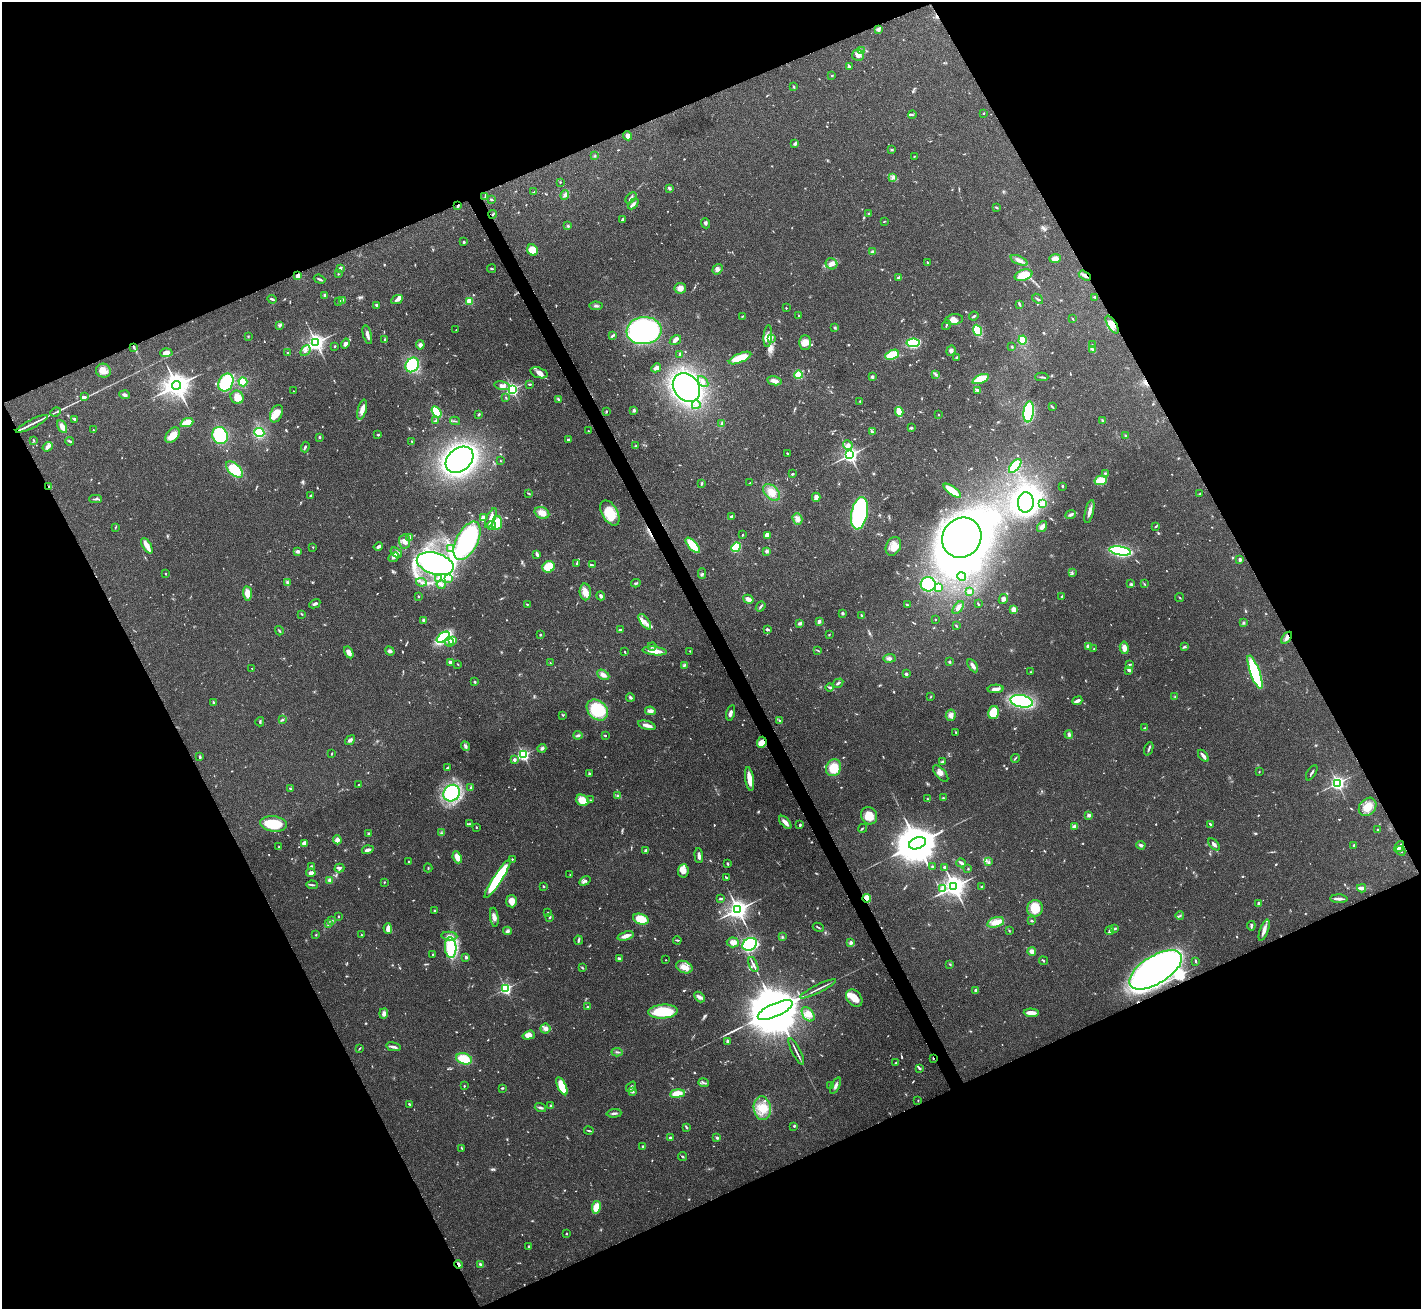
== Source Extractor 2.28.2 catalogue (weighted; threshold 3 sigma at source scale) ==
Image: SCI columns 3-5677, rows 155-5381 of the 5679 x 5670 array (HDU 1 of 3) = the unmasked area's bounding box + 8 px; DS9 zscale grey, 4 x 4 block average (1 PNG px = mean of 4 x 4 image px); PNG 1423 x 1311 px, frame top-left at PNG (2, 2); each listed source drawn as its Kron ellipse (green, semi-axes under 4 px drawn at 4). Shown black and unused: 45% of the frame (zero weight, under 3 of 4 exposures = <1% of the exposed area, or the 3 px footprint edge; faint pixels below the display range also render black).
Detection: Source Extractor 2.28.2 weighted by HDU 2 'WHT'. Background 0.0648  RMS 0.0052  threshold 0.0234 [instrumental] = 3 sigma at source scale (4.5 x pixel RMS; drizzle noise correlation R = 1.50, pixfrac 1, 0.05/0.05 arcsec/px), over >= 5 px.
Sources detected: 910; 15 too faint to see at this stretch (4 x 4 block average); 14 inside a brighter object's white glare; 7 cosmic-ray / hot-pixel residue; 2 long thin detections or spike segments (spike, bleed or trail) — neither listed nor drawn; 14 coinciding with a brighter row at this scale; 36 inside a brighter listed object's ellipse — not listed separately; of the other 822, all 500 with FLUX_AUTO >= 2.04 (the completeness limit of this list) listed and drawn (322 fainter detections not listed), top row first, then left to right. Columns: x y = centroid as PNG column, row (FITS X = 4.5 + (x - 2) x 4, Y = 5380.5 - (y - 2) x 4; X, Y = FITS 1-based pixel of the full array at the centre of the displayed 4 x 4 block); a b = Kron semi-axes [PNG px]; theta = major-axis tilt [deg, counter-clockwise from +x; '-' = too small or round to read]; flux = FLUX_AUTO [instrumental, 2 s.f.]
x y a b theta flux
878 29 4 4 - 9
862 50 4 2 - 3.2
858 55 6 5 - 16
849 66 3 2 - 4
832 75 3 2 - 2.1
794 87 3 2 - 2.3
984 113 2 2 - 2.4
912 115 4 2 - 4.5
628 136 4 4 - 16
795 144 3 2 - 8.5
891 149 3 2 - 2.8
595 156 2 2 - 2.3
914 156 2 2 - 2.2
893 177 4 3 - 6.9
560 182 2 2 - 2.4
669 188 4 2 - 7.1
534 192 3 2 - 4
565 195 5 3 - 7.3
485 197 2 2 - 2.1
631 198 6 2 46 7.4
491 200 4 2 - 3.7
633 204 6 3 43 9.7
458 206 4 2 - 4.5
996 207 4 2 - 3.4
493 214 4 2 - 3.4
869 214 2 2 - 4.6
622 219 3 2 - 6.2
884 221 3 2 - 2.4
705 223 5 3 - 5.7
568 226 3 3 - 3.8
464 242 2 2 - 14
532 250 6 5 - 50
873 251 4 2 - 7.8
1055 258 5 4 - 19
1019 260 9 3 -25 17
927 262 4 2 - 2.8
832 264 6 5 - 15
340 268 3 3 - 7
492 269 4 2 - 3.2
717 269 6 4 53 11
338 274 2 2 - 2.1
1024 275 9 5 18 82
298 276 4 3 - 13
1085 276 6 3 -30 10
899 278 4 3 - 12
319 279 6 2 -20 5.2
680 288 6 5 - 19
325 295 3 3 - 7
1095 297 4 2 - 3.7
272 299 5 2 - 5
1038 299 6 2 -40 4.1
342 300 3 2 - 2.6
397 300 6 3 26 12
339 301 3 2 - 3.8
469 301 2 2 - 180
1019 304 4 2 - 5.2
377 305 2 2 - 7.4
596 306 6 3 -4 6.4
786 308 2 2 - 4.5
743 316 3 2 - 2.7
799 316 3 2 - 2.2
974 316 5 2 - 4.4
1073 319 3 2 - 2.6
954 320 9 5 9 21
946 325 5 2 - 3.8
1112 325 10 4 -58 31
280 326 4 2 - 5.6
835 328 3 2 - 3.2
456 330 2 2 - 2.1
977 330 6 4 -69 94
644 331 17 13 5 800
367 335 9 2 -75 12
613 335 4 2 - 6.2
248 336 3 2 - 2.2
768 336 11 4 86 19
772 338 2 2 - 2.4
385 340 4 2 - 5.5
675 340 6 3 33 8.9
1023 340 4 3 - 64
805 342 7 6 - 25
316 343 3 3 - 1700
345 343 5 4 - 9.2
913 343 6 4 5 150
420 345 4 4 - 9.8
1092 345 2 2 - 2.7
335 346 2 2 - 2.9
1012 346 3 2 - 2.7
134 347 3 2 - 4.2
1092 349 4 3 - 4.6
305 351 6 2 49 6.5
951 351 5 4 - 9.6
166 353 6 3 3 22
287 353 2 2 - 2.1
679 354 3 2 - 2.4
892 355 7 4 25 71
957 357 2 2 - 2.1
740 358 12 4 23 98
412 365 8 6 56 160
656 368 5 2 - 17
103 371 7 7 - 23
539 373 9 5 -17 16
935 374 3 3 - 4.5
798 375 4 4 - 59
872 377 3 2 - 8.8
1042 377 6 2 -2 4.7
980 379 9 4 23 82
703 381 6 2 -49 6.4
774 381 7 3 -10 20
226 382 9 7 62 170
243 382 4 3 - 62
530 384 3 2 - 3.9
177 385 4 4 - 4300
502 386 8 4 -12 15
686 387 15 12 -52 900
512 389 2 2 - 820
977 390 4 2 - 8.9
293 391 2 2 - 3.1
124 395 5 3 - 6.2
84 397 3 2 - 5.6
237 397 7 6 - 25
506 398 3 2 - 2.5
559 399 4 2 - 3.6
860 401 2 2 - 2.2
696 405 4 2 - 5.4
1052 407 4 2 - 3.9
362 410 10 3 74 27
634 410 3 3 - 6.4
606 411 3 2 - 3
56 412 5 2 - 4.5
437 412 6 3 -55 120
899 412 5 2 - 87
1029 412 10 5 84 220
276 414 9 5 65 38
479 414 3 2 - 5.3
938 414 2 2 - 2.3
74 419 3 2 - 5
1102 420 3 2 - 2.1
435 421 3 2 - 2.7
455 421 5 2 - 3.3
187 423 6 3 22 54
32 424 18 2 26 17
722 424 4 2 - 4.7
62 426 7 3 -63 23
911 428 3 2 - 6
93 430 2 2 - 4.3
588 431 2 2 - 3.5
872 432 4 2 - 5.1
259 433 5 4 - 71
172 435 9 6 50 38
220 435 9 7 -66 180
378 435 2 2 - 3.9
1126 436 3 2 - 3.2
319 437 2 2 - 14
34 440 2 2 - 2.2
569 440 3 2 - 6.3
69 441 4 2 - 4.4
412 442 3 2 - 2.8
848 445 5 4 - 11
636 446 2 2 - 2.7
48 447 5 3 - 8
305 447 5 2 - 5
787 453 3 2 - 2.2
850 455 3 2 - 1400
460 460 15 11 40 1100
500 461 2 2 - 2.2
1015 466 8 4 51 92
234 470 10 5 -42 97
1105 473 3 2 - 2
792 474 2 2 - 4.7
1100 481 6 4 12 54
701 483 3 2 - 4.6
750 483 2 2 - 3.4
49 486 2 2 - 2.5
1062 486 3 2 - 2.8
952 491 10 4 -35 49
772 492 10 6 -43 36
529 493 4 2 - 2.9
1200 494 3 2 - 2
311 495 3 2 - 3.4
816 497 4 3 - 17
96 499 6 2 2 6.6
1026 502 10 8 86 810
1043 503 4 3 - 13
1089 511 12 3 76 19
542 513 7 5 -26 32
610 513 14 8 -60 100
859 513 16 8 79 570
1071 515 5 3 - 8.4
732 516 4 2 - 7.5
483 518 4 2 - 20
491 518 10 3 65 20
797 519 6 4 -70 13
497 523 7 5 82 57
492 525 4 2 - 4.6
115 527 3 2 - 2.2
1042 527 6 3 55 14
1155 527 3 2 - 2.5
742 535 3 2 - 2.8
767 535 4 3 - 20
410 537 3 2 - 2.4
962 538 21 19 51 3300
404 541 7 5 -85 16
467 541 21 10 63 440
693 545 10 3 -48 96
147 546 9 4 -61 23
893 546 10 7 65 34
313 547 2 2 - 2.2
378 547 5 2 - 8.4
736 547 5 3 - 170
451 548 2 2 - 2.4
298 551 4 2 - 11
767 551 3 3 - 9.6
1120 551 11 4 -9 490
396 553 6 4 -36 12
537 554 3 2 - 9.9
394 557 5 3 - 11
1240 559 3 3 - 7.7
435 564 19 10 -16 640
576 564 2 2 - 2.4
593 565 2 2 - 2.5
549 567 6 5 - 81
166 573 2 2 - 2
702 573 5 2 - 5
1072 573 4 2 - 3.5
962 576 4 2 - 6.4
448 578 3 3 - 5.7
438 579 3 3 - 3.8
287 582 4 2 - 4.6
421 582 5 2 - 6.7
636 583 5 2 - 4.4
441 584 4 3 - 5.3
928 584 7 7 - 180
1131 584 3 2 - 3.6
1144 584 4 2 - 2.7
939 587 3 3 - 35
969 591 4 3 - 7.5
585 592 8 5 -87 29
247 593 7 4 -83 32
601 596 4 3 - 6.8
418 597 2 2 - 2.8
1061 597 4 2 - 3.1
1180 597 4 2 - 2.4
748 599 5 3 - 18
1003 599 5 4 - 11
315 604 6 2 29 7.1
527 604 2 2 - 2.6
978 604 3 2 - 3.7
907 605 4 2 - 3.4
761 606 5 2 - 5.6
958 608 7 3 53 10
1013 610 3 3 - 30
842 613 3 2 - 5.2
302 614 3 2 - 2.2
861 616 3 2 - 4.8
935 619 2 2 - 2.8
423 620 3 2 - 8.8
645 622 9 4 -54 18
819 622 3 2 - 12
800 623 4 2 - 7.8
1243 623 2 2 - 2.1
956 626 4 2 - 2.6
620 630 2 2 - 16
767 630 3 2 - 7.3
279 631 5 2 - 3.5
540 635 3 2 - 3.1
829 635 3 2 - 2.1
443 637 7 4 36 220
1287 638 7 4 54 12
452 641 2 2 - 48
449 642 5 3 - 12
652 646 4 2 - 4.7
1088 646 2 2 - 66
1184 646 2 2 - 3.2
1124 648 6 4 -82 18
1094 649 2 2 - 2.5
818 650 3 2 - 2.3
390 651 5 3 - 6.9
655 651 12 4 -7 37
690 651 2 2 - 2.1
349 652 6 4 -60 17
625 652 2 2 - 2.7
890 658 6 3 8 8
450 662 2 2 - 46
949 662 3 2 - 3.7
550 663 2 2 - 2.8
457 664 2 2 - 2.3
1130 664 3 2 - 3.2
684 665 4 2 - 4.5
973 666 7 3 -57 14
252 668 2 2 - 2.1
1129 670 3 3 - 7
1031 672 2 2 - 2.4
1255 672 18 4 -70 290
906 674 2 2 - 23
603 675 6 4 -29 13
475 682 2 2 - 3.8
838 683 5 2 - 6.8
829 687 4 2 - 4.1
995 689 8 3 2 17
630 697 4 3 - 6.4
931 697 3 2 - 2.2
1175 697 3 2 - 2.2
1021 701 11 6 -11 440
1077 701 5 2 - 16
213 703 3 2 - 4.5
597 710 12 9 -43 160
650 711 5 4 - 13
731 713 8 2 75 12
993 713 6 5 - 81
563 715 3 2 - 2.4
951 715 6 5 - 13
282 720 3 2 - 3.3
779 720 4 2 - 3.4
260 722 4 2 - 3.2
647 725 9 3 -15 20
1145 728 2 2 - 2.1
956 732 3 2 - 2.7
1069 734 4 3 - 6.5
578 735 4 3 - 5.1
605 735 2 2 - 3.8
350 740 5 3 - 10
762 742 6 4 66 36
465 746 5 3 - 6.5
542 748 4 3 - 8.2
1149 749 7 2 69 6.8
332 754 3 2 - 2.3
523 755 2 2 - 650
1203 756 7 2 -53 17
200 757 3 2 - 5.9
1015 758 4 2 - 3.7
514 760 3 3 - 7
942 762 4 2 - 4.7
447 768 4 2 - 5.1
834 768 8 7 - 73
1259 772 2 2 - 2.1
1312 773 8 2 59 5.5
590 774 3 3 - 4.5
941 774 10 5 -49 16
749 779 12 3 -82 45
1337 783 2 2 - 1000
359 785 2 2 - 3
471 788 2 2 - 4.4
290 789 3 2 - 3.7
452 793 9 7 46 210
618 796 3 2 - 3.8
927 798 3 2 - 2.2
943 798 3 2 - 3.4
582 800 7 5 -29 58
591 800 3 2 - 2.2
1368 807 10 8 51 51
1089 815 3 3 - 8.9
869 816 9 8 - 48
785 822 8 3 -47 18
273 824 13 7 -6 130
469 824 3 2 - 2.7
1210 824 3 2 - 6.8
800 825 3 2 - 4.5
1075 826 4 2 - 17
476 827 2 2 - 2.3
862 828 5 2 - 2.6
1378 830 2 2 - 4.6
369 833 3 2 - 7
441 833 3 2 - 2.2
337 840 4 4 - 14
304 843 4 3 - 17
917 843 9 5 22 18000
1214 844 7 2 -48 9.7
1141 845 5 3 - 7
1354 845 2 2 - 21
1399 846 6 2 53 14
279 847 3 2 - 2.6
368 850 6 2 16 13
646 850 4 2 - 5.9
1401 851 5 2 - 4.6
699 856 7 2 -85 15
457 857 6 4 -67 25
512 859 2 2 - 2.6
409 862 2 2 - 2.2
988 862 3 2 - 3.2
727 863 2 2 - 5.4
961 863 5 3 - 5.7
311 866 3 2 - 3.9
932 866 2 2 - 3.1
945 867 3 2 - 4.3
339 868 5 3 - 7.7
428 868 4 2 - 2.2
968 868 2 2 - 2.1
683 871 6 5 - 23
311 873 5 3 - 15
570 875 2 2 - 2.4
498 878 23 4 57 210
726 878 3 2 - 6
330 880 2 2 - 28
585 881 6 3 33 8.7
384 882 2 2 - 2.1
312 885 6 2 -4 4.3
544 886 3 2 - 2.2
954 887 4 3 - 3100
982 887 3 2 - 3.7
942 888 4 3 - 7.7
1362 888 4 2 - 17
867 898 4 3 - 41
720 899 3 2 - 3.5
1339 899 8 2 -2 14
511 901 6 5 - 26
1258 903 3 2 - 6.4
1035 908 8 8 - 70
738 910 3 3 - 2200
434 911 3 2 - 3.2
548 913 2 2 - 2.2
338 916 2 2 - 2.8
1180 916 4 2 - 4
494 917 9 4 -84 14
550 917 3 2 - 2.9
641 919 8 5 -18 68
331 921 3 2 - 2.1
1032 921 3 2 - 3.4
996 922 9 5 17 33
328 924 2 2 - 2.3
1251 926 4 2 - 4.9
818 927 6 2 -27 3.8
388 928 5 4 - 15
1115 929 2 2 - 3.4
1264 930 11 4 70 17
508 931 4 4 - 7.2
1009 931 2 2 - 2.1
1110 931 4 2 - 9.8
316 935 2 2 - 2.9
362 935 3 2 - 2.3
449 936 8 3 -6 12
626 936 8 3 19 21
782 937 3 2 - 3.1
579 940 4 3 - 5.4
677 940 4 2 - 4
733 942 6 5 - 18
851 942 2 2 - 8.3
750 944 8 6 31 290
451 948 10 5 -87 110
1032 951 4 4 - 13
433 955 2 2 - 11
466 957 2 2 - 24
620 959 3 3 - 8.8
666 960 2 2 - 2.2
1043 961 5 2 - 3
1196 961 3 2 - 3.9
950 964 3 2 - 2.6
753 965 8 2 -67 8.1
684 967 8 5 -24 35
582 968 3 2 - 2.9
1156 970 30 14 32 1700
506 989 2 2 - 640
818 989 20 2 26 12
976 990 4 3 - 8
699 997 6 4 -46 11
854 998 9 7 -49 36
587 1007 2 2 - 3.8
775 1010 19 6 24 49000
663 1012 15 7 4 140
384 1013 5 3 - 13
1031 1013 7 3 -2 25
808 1014 8 5 -54 23
545 1029 5 5 - 14
529 1035 6 4 16 24
727 1041 4 3 - 5.3
393 1047 7 2 -11 11
359 1049 3 2 - 2.6
617 1052 6 2 -4 4.4
796 1052 15 2 -63 10
933 1058 2 2 - 2.7
464 1059 8 5 -17 71
896 1063 2 2 - 2.2
919 1068 3 2 - 3.8
704 1083 5 2 - 6.1
831 1085 3 2 - 2.9
464 1086 2 2 - 5.2
562 1086 10 4 -65 72
836 1086 9 3 65 9.9
631 1087 6 3 49 7.6
502 1088 2 2 - 3.8
632 1091 4 2 - 4.9
677 1094 7 4 8 47
918 1100 2 2 - 2.5
409 1104 3 2 - 3.3
551 1106 2 2 - 7.1
540 1108 6 2 -16 7.3
762 1108 12 8 -82 51
614 1113 7 2 4 7.7
794 1126 3 2 - 2.7
687 1128 3 2 - 2.8
589 1131 5 2 - 3.8
670 1137 3 2 - 3.5
717 1138 3 2 - 6.4
643 1146 2 2 - 13
462 1148 3 2 - 3.4
682 1157 4 2 - 3.7
596 1207 6 4 80 48
567 1233 3 2 - 2.9
529 1247 3 2 - 3.1
458 1264 4 2 - 10
481 1264 4 2 - 7.5
Overlapping masked pixels (flux is a lower limit): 13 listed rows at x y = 458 206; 493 214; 298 276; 1085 276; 1112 325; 134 347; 49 486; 1287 638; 762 742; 867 898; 1156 970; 933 1058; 458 1264
Diffuse or blended objects may show on this block-average render without a row.